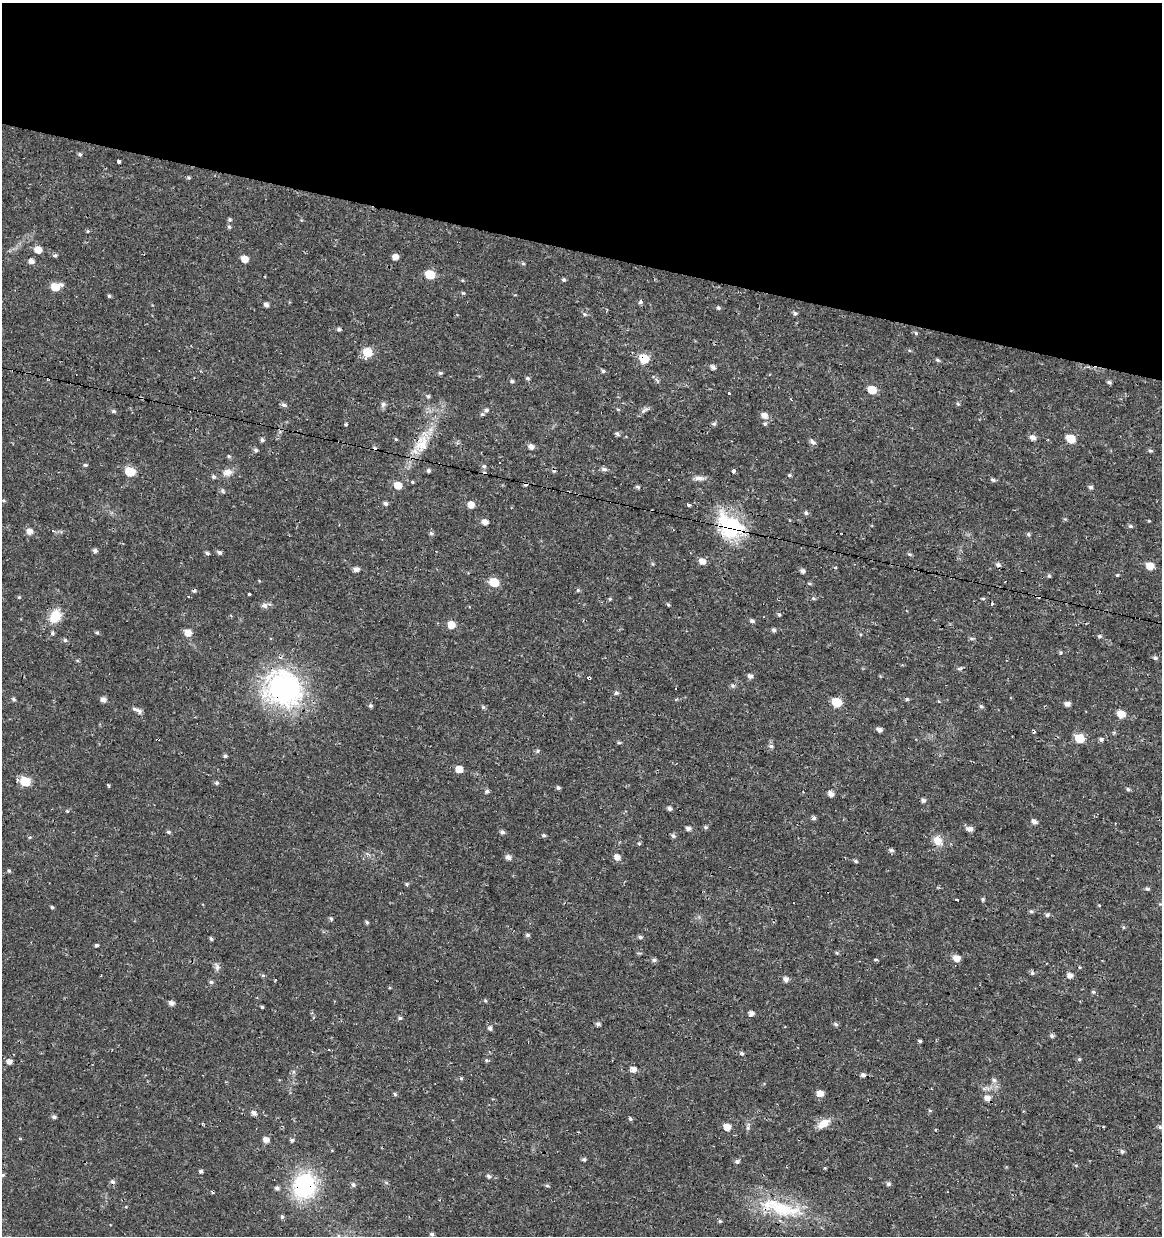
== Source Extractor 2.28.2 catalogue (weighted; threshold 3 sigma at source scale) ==
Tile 2 of 4 x 4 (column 2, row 1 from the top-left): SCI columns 1381-2540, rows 3708-4941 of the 5142 x 4941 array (HDU 1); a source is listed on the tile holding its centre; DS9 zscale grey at full resolution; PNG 1164 x 1238 px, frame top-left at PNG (2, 3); no overlay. Shown black and unused: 20% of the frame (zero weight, under 2 of 3 exposures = <1% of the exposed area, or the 3 px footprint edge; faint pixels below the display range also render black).
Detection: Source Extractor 2.28.2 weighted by HDU 2 'WHT'; one run over the whole footprint, this tile lists its part. Background 0.0224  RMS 0.0028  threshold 0.0127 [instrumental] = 3 sigma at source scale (4.5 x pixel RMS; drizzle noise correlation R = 1.50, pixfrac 1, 0.0396/0.0396 arcsec/px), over >= 5 px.
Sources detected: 265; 17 cosmic-ray / hot-pixel residue — not listed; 2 inside a brighter listed object's ellipse — not listed separately; the other 246 listed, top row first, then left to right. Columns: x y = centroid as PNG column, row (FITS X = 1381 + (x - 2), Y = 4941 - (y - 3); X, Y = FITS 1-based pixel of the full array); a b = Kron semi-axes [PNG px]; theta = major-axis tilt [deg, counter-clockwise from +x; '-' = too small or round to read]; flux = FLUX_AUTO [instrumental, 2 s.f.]
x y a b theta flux
80 154 5 5 - 0.57
119 162 3 3 - 0.72
189 178 5 4 - 0.35
230 220 5 5 - 0.46
229 227 5 5 - 0.49
88 231 5 3 - 0.28
38 250 6 6 - 3
55 255 5 4 - 0.52
395 257 5 5 - 2
244 259 6 5 - 3
31 261 6 5 - 1.3
523 264 6 4 -1 0.36
430 274 6 5 - 10
564 280 5 4 - 0.47
56 287 8 5 17 6
463 293 5 4 - 0.32
109 296 4 4 - 0.45
640 302 6 5 - 0.55
266 305 5 4 - 0.98
718 308 5 5 - 0.49
795 313 5 5 - 0.56
585 314 6 5 - 0.5
339 329 5 4 - 0.54
916 333 5 4 - 0.43
367 352 6 6 - 8.8
644 358 6 6 - 10
937 360 6 4 -27 0.46
713 367 6 5 - 0.82
603 371 5 4 - 0.53
440 373 5 4 - 0.54
527 378 5 5 - 0.53
512 381 5 5 - 0.52
1109 382 5 4 - 0.64
872 390 6 5 - 5.5
729 393 3 3 - 0.7
428 396 5 5 - 0.5
791 399 3 3 - 0.35
383 404 7 4 1 0.58
958 404 5 5 - 0.46
284 405 6 5 - 0.78
486 410 5 5 - 0.66
644 410 14 5 34 0.94
113 411 5 4 - 0.56
482 414 6 4 -12 0.47
764 415 7 6 - 2
346 424 4 3 - 0.56
714 424 6 5 - 0.55
765 424 6 5 - 0.48
617 433 6 5 - 0.63
1033 438 6 5 - 1.4
396 439 5 4 - 0.29
1070 439 6 5 - 9
262 440 5 5 - 0.56
813 442 8 6 -42 0.86
421 446 22 16 27 5.8
531 447 6 5 - 1.5
256 450 5 5 - 0.58
1150 450 6 5 - 0.48
229 456 6 4 -44 0.37
500 463 2 2 - 0.26
85 465 5 4 - 0.47
484 466 5 5 - 0.59
604 469 7 5 -2 0.83
428 470 5 4 - 0.62
733 471 4 3 - 1.6
130 472 6 6 - 9.4
227 472 14 10 7 2.1
789 475 5 4 - 0.44
214 477 6 5 - 0.55
699 478 14 6 0 1.4
669 479 3 3 - 0.54
993 480 6 4 -20 0.56
412 482 4 3 - 0.33
398 485 6 5 - 3.9
637 487 6 3 -1 0.52
1091 487 5 4 - 0.69
223 491 6 4 -71 0.4
4 501 6 3 -19 0.35
385 503 5 4 - 0.76
471 505 5 5 - 2.6
688 505 3 3 - 1.4
806 513 6 5 - 0.6
485 522 5 5 - 1.9
729 526 36 27 -51 19
1130 526 5 4 - 0.47
29 531 6 6 - 1.8
431 533 6 5 - 0.5
1028 534 5 4 - 0.48
95 551 5 5 - 0.86
219 552 6 4 -27 0.69
207 553 5 4 - 0.58
910 554 6 4 -19 0.42
702 561 6 5 - 2.1
998 565 6 5 - 0.79
1150 566 6 5 - 3.8
356 569 6 5 - 1.2
803 571 5 4 - 0.92
1117 575 4 3 - 0.29
1049 576 5 4 - 0.41
494 582 6 5 - 10
809 583 5 4 - 0.34
578 590 5 5 - 0.37
249 594 3 3 - 0.94
19 597 4 4 - 0.27
813 598 6 5 - 0.43
610 599 5 4 - 0.33
983 599 5 3 - 0.29
992 604 3 3 - 1.3
668 605 5 3 - 0.35
265 606 8 6 10 1.1
779 615 5 4 - 0.39
55 616 17 12 59 5.2
752 621 6 5 - 0.66
451 625 6 6 - 3.7
774 630 5 4 - 0.67
97 632 5 4 - 0.42
52 633 6 4 89 0.53
188 633 9 8 - 2
1099 636 5 5 - 0.47
971 638 6 4 -19 0.41
65 640 5 5 - 0.5
1061 652 5 4 - 0.35
1155 658 6 4 -11 0.62
959 668 8 4 9 0.48
750 676 6 5 - 0.92
589 678 3 3 - 0.83
733 686 6 6 - 0.59
283 688 45 41 -30 47
676 689 3 3 - 2.7
616 693 6 5 - 0.6
13 699 6 5 - 0.5
103 700 5 5 - 1.4
836 702 6 6 - 10
1067 704 5 4 - 1.3
371 706 5 5 - 0.55
981 706 6 5 - 0.54
483 707 5 5 - 0.43
139 711 8 5 -25 1.1
1121 714 6 5 - 4.2
879 730 5 4 - 1.1
1079 738 6 6 - 8.5
1101 739 5 5 - 0.61
619 743 5 4 - 0.38
771 746 6 4 -10 0.66
537 751 6 4 88 0.41
225 756 5 4 - 0.53
459 769 5 5 - 3.7
25 781 6 6 - 13
216 783 5 5 - 0.55
558 788 4 4 - 0.66
1128 789 5 4 - 0.45
487 791 5 5 - 0.75
803 792 3 2 - 0.21
831 794 5 4 - 1.6
923 800 5 4 - 0.96
669 808 5 4 - 0.76
67 811 4 3 - 0.25
814 818 5 5 - 0.64
1034 822 6 5 - 1.2
705 827 6 5 - 0.45
688 828 4 4 - 1.1
969 829 7 5 -9 1.4
168 832 5 4 - 0.45
502 832 5 5 - 0.78
544 835 5 5 - 0.47
673 836 6 5 - 0.65
30 837 5 3 - 0.3
938 840 12 10 -29 3
639 843 5 4 - 0.39
891 850 6 5 - 0.61
508 857 6 5 - 1.2
617 857 6 5 - 1.8
856 861 5 4 - 0.51
9 870 5 5 - 0.44
407 884 5 4 - 0.4
1147 889 5 4 - 0.5
983 899 5 4 - 0.44
956 900 3 3 - 1.7
52 907 4 4 - 0.4
1031 911 5 5 - 0.46
1047 915 6 5 - 0.64
331 919 5 4 - 0.45
367 922 6 4 -29 0.43
1123 927 5 3 - 0.31
527 935 5 5 - 0.6
640 937 6 4 -4 0.6
211 939 4 4 - 0.47
96 945 4 4 - 0.52
837 953 5 5 - 0.35
956 958 6 5 - 2.6
654 960 6 5 - 0.66
876 960 4 3 - 0.44
217 967 12 6 -76 0.98
1032 973 6 5 - 0.57
1070 976 5 5 - 1.7
786 979 5 5 - 1.3
276 980 3 3 - 1.8
211 982 5 4 - 0.58
1093 992 5 4 - 0.43
485 1001 5 4 - 0.34
171 1003 5 5 - 1.2
262 1007 3 3 - 0.38
751 1013 5 5 - 1.2
400 1018 6 5 - 0.52
598 1024 5 5 - 0.7
836 1024 6 5 - 0.62
490 1028 6 5 - 0.79
1052 1036 6 5 - 0.52
920 1041 5 3 - 0.44
741 1053 6 5 - 0.51
1079 1059 5 4 - 0.4
486 1060 6 4 -2 0.44
9 1062 5 5 - 1.4
633 1069 6 5 - 1.9
862 1075 7 4 74 0.66
461 1078 5 4 - 0.36
994 1080 6 6 - 0.67
820 1093 6 5 - 2.7
395 1094 5 4 - 0.45
987 1098 6 6 - 1.8
930 1110 5 4 - 0.38
254 1113 6 5 - 1.1
54 1117 5 5 - 0.68
630 1119 5 4 - 0.43
824 1123 16 8 31 2.9
727 1127 6 5 - 3.2
1160 1127 5 5 - 0.45
748 1128 6 4 -72 0.48
266 1140 5 5 - 1.8
292 1140 5 5 - 0.57
1122 1152 5 5 - 0.56
584 1159 5 4 - 0.53
737 1161 6 5 - 0.63
201 1171 4 4 - 0.62
3 1175 5 4 - 0.41
488 1176 5 4 - 0.6
888 1184 5 5 - 0.63
353 1185 6 5 - 0.66
304 1186 26 21 76 28
547 1186 6 4 -2 0.38
277 1188 6 5 - 0.72
126 1207 4 3 - 0.24
782 1209 54 20 -16 17
282 1217 6 5 - 0.48
720 1221 5 5 - 0.39
432 1234 5 4 - 0.54
Overlapping masked pixels (flux is a lower limit): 6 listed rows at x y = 644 358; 421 446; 729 526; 589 678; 283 688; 304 1186
Isophote crosses this tile's border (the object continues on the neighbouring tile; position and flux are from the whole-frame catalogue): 1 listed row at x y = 3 1175